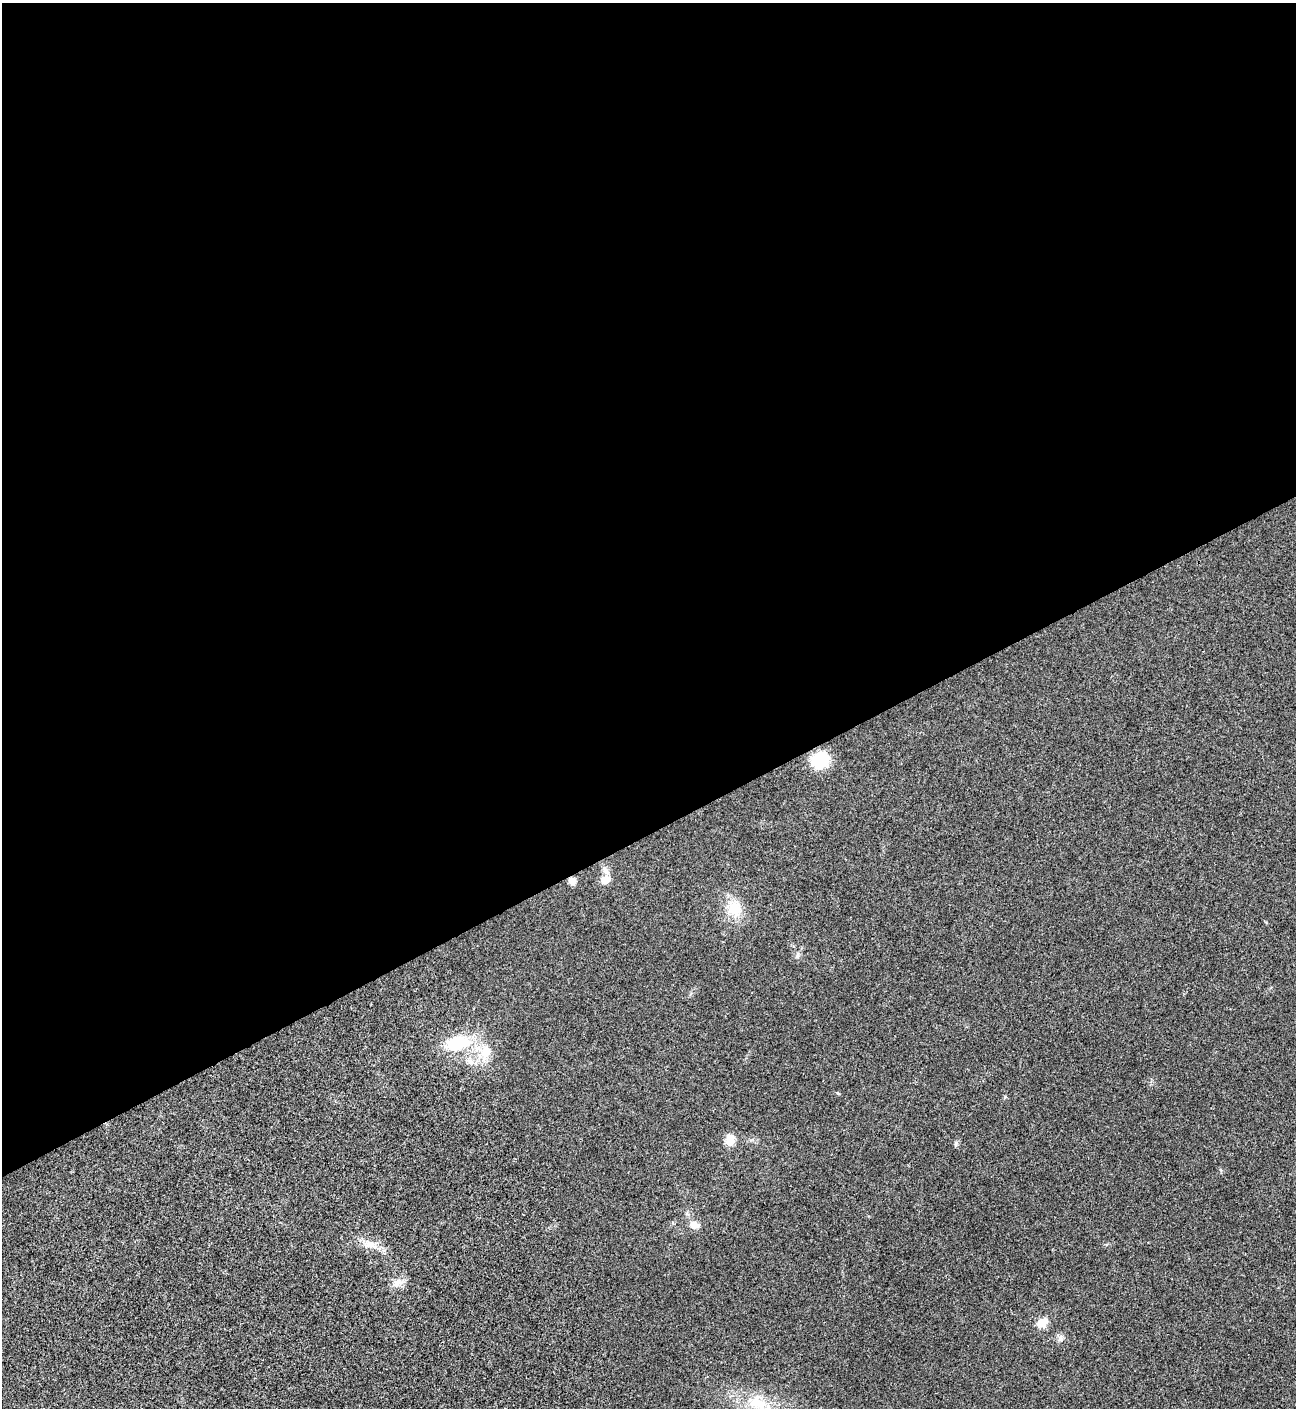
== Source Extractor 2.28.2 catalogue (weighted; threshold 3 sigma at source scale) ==
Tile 2 of 4 x 4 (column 2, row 1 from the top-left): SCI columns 1582-2875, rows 4219-5624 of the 5618 x 5629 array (HDU 1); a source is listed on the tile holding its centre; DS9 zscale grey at full resolution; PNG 1298 x 1410 px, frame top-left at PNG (2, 3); no overlay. Shown black and unused: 59% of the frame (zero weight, under 3 of 4 exposures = <1% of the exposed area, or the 3 px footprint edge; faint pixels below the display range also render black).
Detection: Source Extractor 2.28.2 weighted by HDU 2 'WHT'; one run over the whole footprint, this tile lists its part. Background 0.0202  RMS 0.0056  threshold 0.0251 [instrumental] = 3 sigma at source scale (4.5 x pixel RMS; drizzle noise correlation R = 1.50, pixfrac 1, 0.05/0.05 arcsec/px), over >= 5 px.
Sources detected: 16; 1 inside a brighter listed object's ellipse — not listed separately; the other 15 listed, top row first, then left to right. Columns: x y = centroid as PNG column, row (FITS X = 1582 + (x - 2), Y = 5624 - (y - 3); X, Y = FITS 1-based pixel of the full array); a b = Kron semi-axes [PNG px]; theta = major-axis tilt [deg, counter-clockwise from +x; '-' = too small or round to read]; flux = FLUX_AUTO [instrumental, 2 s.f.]
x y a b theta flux
820 760 22 18 38 17
605 869 14 6 -57 2.8
605 880 12 10 25 5.1
572 881 8 8 - 3.1
734 909 22 17 -79 13
797 955 8 4 82 1.1
457 1043 30 16 14 27
485 1052 26 15 67 13
730 1139 11 9 -83 7
694 1225 11 9 -12 4.1
370 1244 18 10 -8 6
397 1283 16 10 30 4.8
1042 1323 8 6 27 10
1060 1338 8 7 - 2
758 1404 29 14 -12 15
Overlapping masked pixels (flux is a lower limit): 1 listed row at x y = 572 881
Unlisted compact peaks at least as high as the median listed source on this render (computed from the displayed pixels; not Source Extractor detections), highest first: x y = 956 1143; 837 1093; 1221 1170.